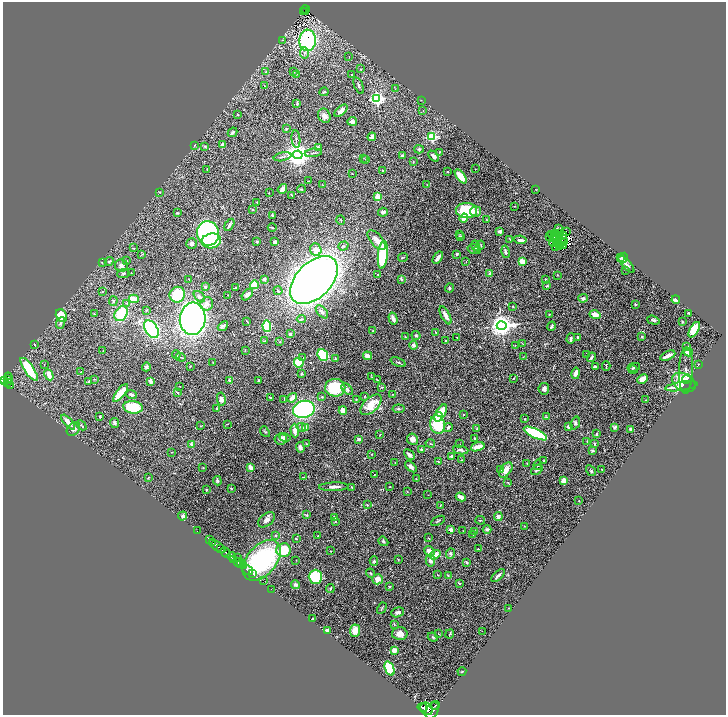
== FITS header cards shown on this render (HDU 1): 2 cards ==
NAXIS1  =                 1447
NAXIS2  =                 1425

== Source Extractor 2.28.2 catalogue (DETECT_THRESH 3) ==
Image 1447 x 1425 px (HDU 1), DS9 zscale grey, zoomed out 1/2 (1 PNG px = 2 x 2 image px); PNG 728 x 717 px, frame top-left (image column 2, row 1425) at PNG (3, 2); each listed source drawn as its Kron ellipse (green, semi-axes under 4 px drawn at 4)
Background 1.13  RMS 0.037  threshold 0.112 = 3 sigma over >= 5 px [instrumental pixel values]
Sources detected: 460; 45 cannot appear on this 1/2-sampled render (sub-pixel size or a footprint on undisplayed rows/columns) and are neither listed nor drawn; the other 415 listed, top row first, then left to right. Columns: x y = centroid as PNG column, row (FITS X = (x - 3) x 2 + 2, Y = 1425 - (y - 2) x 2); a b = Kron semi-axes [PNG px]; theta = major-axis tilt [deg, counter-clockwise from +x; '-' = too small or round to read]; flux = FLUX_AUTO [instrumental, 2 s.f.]
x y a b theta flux
305 9 4 2 - 110
303 11 2 1 - 30
305 11 2 1 - 15
283 40 3 3 - 4.6
308 40 10 8 89 790
304 53 6 3 -79 12
349 57 2 2 - 2.6
360 69 3 2 - 4.8
266 72 3 3 - 4.7
293 72 3 2 - 5
297 74 4 2 - 3.3
352 75 3 2 - 4
265 86 3 2 - 3.6
359 86 9 2 -69 8.7
395 89 3 2 - 2.9
324 92 4 2 - 5.1
377 99 4 3 - 1500
421 100 2 2 - 2.6
297 103 3 2 - 13
341 111 8 3 42 45
423 111 2 2 - 2
238 115 3 2 - 3.9
324 116 7 6 - 38
352 121 5 4 - 21
286 129 3 3 - 6.4
233 132 5 2 - 18
372 137 4 3 - 26
432 137 3 3 - 510
296 139 9 2 -84 12
223 145 3 3 - 36
194 146 3 2 - 3.6
205 146 4 3 - 7.2
318 147 3 2 - 6.7
419 149 5 4 - 9.8
439 152 3 2 - 4.4
313 153 8 2 7 9.7
298 155 5 4 - 7900
403 156 3 3 - 16
433 156 6 4 -47 26
282 157 9 3 12 13
364 158 2 1 - 2
366 159 3 2 - 3.2
413 162 2 1 - 2.7
207 169 3 2 - 3.1
475 169 2 1 - 1.9
383 171 4 2 - 3.8
447 172 2 2 - 5.7
352 174 2 1 - 2.9
461 176 8 3 -52 170
309 181 3 1 - 5.2
323 185 3 1 - 2.5
427 185 2 2 - 2.5
282 189 5 4 - 34
301 189 4 3 - 6.8
536 190 2 1 - 2.4
160 192 2 2 - 6.6
269 193 2 2 - 2.4
292 196 4 1 - 5.3
377 197 2 2 - 170
257 202 2 2 - 5.2
515 206 2 1 - 2.1
253 209 2 2 - 3.3
466 210 10 7 -4 360
475 211 5 5 - 27
383 212 5 4 - 15
177 213 3 3 - 5.8
272 215 3 3 - 7.7
464 218 4 4 - 85
486 219 2 1 - 3
341 220 5 2 - 6
229 225 6 2 60 18
272 228 4 2 - 6
559 228 2 1 - 2.1
500 231 4 2 - 22
566 231 2 1 - 300
208 233 12 11 - 1500
560 233 2 1 - 0.57
460 234 3 2 - 3.2
551 234 3 1 - 0.11
556 234 2 1 - 2.5
564 235 3 1 - 1.8
460 236 3 3 - 5.9
550 236 3 1 - 3.4
559 237 4 2 - 1.4
554 238 2 2 - 1.5
510 239 3 2 - 4.3
377 240 12 6 -49 44
520 240 6 3 -8 23
211 241 10 7 9 310
565 241 3 2 - 2.9
257 242 2 2 - 13
275 242 2 2 - 56
558 242 3 1 - 3.2
561 242 2 1 - 2.8
553 243 4 2 - 4.3
192 244 5 5 - 20
556 244 2 1 - 2.4
481 245 4 2 - 3.8
564 245 2 1 - 3.1
343 246 5 3 - 10
475 246 5 3 - 8.7
559 246 3 2 - 1.1
556 247 3 2 - 3.6
133 248 3 2 - 4.6
474 249 6 5 - 18
316 250 6 5 - 66
478 251 3 2 - 6
505 252 6 3 -77 18
457 254 3 2 - 8.4
141 255 4 2 - 4.9
383 255 14 5 84 620
403 258 5 2 - 4.6
438 258 7 2 56 43
621 258 4 2 - 6.2
623 258 5 4 - 17
127 260 2 2 - 6.1
522 261 3 2 - 220
109 262 5 3 - 8.4
466 262 2 2 - 5.6
102 263 3 2 - 2.8
626 264 11 4 -48 24
121 266 6 6 - 25
625 270 2 1 - 2.1
123 273 6 3 5 6.8
131 273 2 1 - 1.9
490 273 2 2 - 40
378 275 2 2 - 5.3
557 275 3 2 - 3.2
189 279 3 2 - 3.2
264 279 3 3 - 17
401 279 3 2 - 11
314 280 29 17 45 5700
546 280 3 2 - 7
254 285 4 3 - 140
547 286 3 2 - 9.5
205 287 4 3 - 17
235 288 4 3 - 5.7
449 288 4 3 - 11
278 290 4 3 - 8
102 292 3 2 - 2.7
247 294 7 3 48 32
177 295 8 7 - 260
228 295 2 1 - 2.4
199 297 7 4 -45 27
583 298 5 4 - 12
134 299 5 3 - 92
676 300 4 3 - 30
113 301 5 2 - 6.4
127 303 3 3 - 5.9
207 304 7 6 - 45
635 304 2 2 - 6.9
513 307 3 2 - 5.8
146 310 3 2 - 3.8
322 312 8 4 -48 19
689 313 2 2 - 9.9
94 314 3 3 - 5.8
121 314 8 6 56 270
549 314 2 2 - 5
445 315 10 3 -63 39
595 315 5 4 - 52
61 316 7 5 -61 140
393 318 6 3 -74 32
193 319 16 13 85 2800
301 319 4 3 - 9.8
653 320 6 3 -17 17
247 321 3 2 - 4.7
682 322 2 2 - 5.9
61 323 6 3 70 14
223 326 6 4 41 14
267 326 5 4 - 310
502 326 5 4 - 6400
551 326 5 2 - 13
151 329 10 6 -57 720
694 330 8 4 59 320
373 331 4 3 - 6.6
435 332 2 2 - 6.5
290 334 3 3 - 13
416 335 5 3 - 7.3
406 337 3 2 - 7.3
457 337 2 1 - 2.1
577 337 3 2 - 9.6
642 337 3 3 - 7.4
571 339 5 2 - 14
265 341 4 3 - 5.6
446 341 2 2 - 4.9
280 342 2 2 - 8.1
523 344 3 2 - 2.4
35 345 2 2 - 3.2
413 345 4 4 - 20
515 345 2 1 - 1.6
687 347 2 1 - 26
103 350 2 2 - 2.5
245 350 3 2 - 2.9
688 352 4 3 - 110
176 354 4 3 - 6.7
323 355 6 5 - 300
587 355 2 2 - 2.4
367 356 4 3 - 48
668 356 8 2 26 44
181 357 5 1 - 5
523 357 2 2 - 3.2
591 357 5 3 - 15
303 358 3 2 - 5.4
335 359 3 2 - 4.5
213 362 2 2 - 2.4
299 362 5 4 - 310
398 362 8 2 -23 10
698 364 2 2 - 4.6
44 365 2 1 - 1.9
190 366 3 2 - 4.4
595 366 4 2 - 15
606 366 5 1 - 6.8
146 367 4 3 - 13
634 367 6 3 11 11
29 369 13 4 -55 300
633 370 4 3 - 5.9
686 370 23 7 89 47
80 372 2 2 - 2.2
576 373 6 3 78 43
302 374 3 3 - 9.5
49 375 6 4 -61 48
372 377 2 1 - 2.1
8 378 5 3 - 630
513 378 3 2 - 4.9
7 379 2 2 - 240
94 379 3 2 - 3.9
642 379 6 4 26 51
687 379 5 3 - 45
5 380 3 3 - 750
377 380 3 1 - 5
151 381 3 2 - 64
230 381 4 2 - 15
259 381 3 2 - 6.2
89 382 2 2 - 14
684 382 12 8 -30 120
8 383 3 2 - 330
10 385 4 2 - 300
179 386 2 1 - 2.8
681 386 16 4 9 74
382 387 3 3 - 5.9
335 388 10 9 - 300
347 389 7 4 -43 25
544 389 6 5 - 22
121 393 11 4 51 170
177 393 2 2 - 11
131 394 5 3 - 16
392 394 2 2 - 3.6
322 397 3 3 - 5.4
364 397 3 2 - 3.7
270 398 3 2 - 6.2
292 398 5 3 - 60
221 399 6 4 -80 30
284 399 4 2 - 6.4
356 399 2 2 - 2.9
646 400 2 1 - 2.1
371 405 13 7 44 150
133 407 9 6 -9 230
216 408 2 2 - 3.5
304 409 11 8 14 1500
398 409 6 4 7 10
343 411 4 3 - 72
441 413 9 4 61 150
463 415 3 2 - 4.9
100 417 2 2 - 9.4
438 417 5 4 - 65
546 417 4 3 - 7.3
525 419 3 2 - 6.4
68 422 9 3 -48 62
114 423 5 4 - 15
575 423 7 4 71 13
227 424 3 2 - 2.9
437 424 9 7 -71 260
81 425 6 3 -45 9.8
200 426 3 2 - 3.5
569 426 4 3 - 38
301 427 5 4 - 18
305 427 2 2 - 110
448 427 4 4 - 12
615 427 4 3 - 14
73 429 8 6 48 25
477 429 3 2 - 6.6
631 429 3 2 - 10
295 430 7 4 -87 52
265 432 6 3 -49 7.7
535 433 13 4 -26 540
597 434 4 3 - 7.8
380 435 3 2 - 3
285 437 5 4 - 16
475 438 3 2 - 4.5
281 439 6 5 - 26
359 439 4 3 - 21
412 439 6 5 - 40
587 441 3 2 - 5
307 444 3 2 - 3
430 444 5 3 - 6
459 444 2 2 - 2.5
594 444 4 2 - 7.7
192 445 2 2 - 54
300 447 5 4 - 16
478 447 7 3 18 52
421 449 3 3 - 14
461 450 8 3 -7 19
592 451 3 3 - 17
171 452 2 2 - 2.5
371 454 2 2 - 3.4
409 455 6 3 -45 21
451 456 2 2 - 48
461 460 2 2 - 2.5
544 461 3 2 - 7.1
438 462 4 2 - 5.8
395 463 2 2 - 4.2
527 463 3 2 - 3.4
538 465 5 3 - 8.1
250 467 4 2 - 67
411 467 7 4 -43 24
203 468 2 2 - 3.1
501 469 3 3 - 5.1
602 469 2 1 - 4.3
506 470 8 5 53 53
537 470 6 3 33 16
591 471 6 3 -58 9.7
374 475 3 2 - 3.1
149 477 4 2 - 4.1
303 477 2 2 - 2.7
416 479 2 1 - 2.1
217 481 5 3 - 17
564 481 4 3 - 58
508 483 4 3 - 4.7
334 487 15 3 1 35
352 487 4 2 - 6.8
390 487 2 1 - 3.8
231 488 4 3 - 5.5
207 489 3 2 - 4
407 491 2 2 - 3.3
428 495 2 1 - 1.8
461 497 5 3 - 41
579 501 2 2 - 3.2
367 505 3 3 - 6
440 506 4 2 - 4
307 515 4 3 - 11
183 516 4 4 - 14
498 516 4 4 - 28
334 517 2 2 - 43
266 520 9 6 38 33
480 520 5 2 - 4.6
335 521 3 3 - 5.6
438 521 7 2 28 8.6
524 526 2 2 - 2.1
487 529 4 3 - 16
451 530 2 2 - 90
197 531 2 1 - 20
463 531 2 1 - 2.2
475 531 3 3 - 7.3
276 535 3 2 - 8.2
473 535 2 2 - 3.4
318 536 3 2 - 3
428 538 3 2 - 4.8
296 539 3 2 - 4.5
209 540 2 2 - 200
383 541 5 4 - 11
213 543 3 3 - 450
217 546 9 2 -35 2200
221 549 2 2 - 740
478 549 4 2 - 5.6
284 550 7 7 - 180
331 551 2 2 - 3.5
429 551 5 4 - 50
226 552 6 3 -45 4300
450 553 5 4 - 13
435 555 6 4 33 65
231 556 4 3 - 1800
237 558 3 1 - 220
234 559 2 2 - 490
262 560 24 14 49 2100
296 560 2 2 - 2.3
398 560 4 2 - 4.2
374 561 4 4 - 9.4
430 561 6 4 -77 25
238 562 4 2 - 1300
467 562 4 2 - 7.7
241 564 4 2 - 580
243 565 3 2 - 870
247 570 6 2 -35 2200
371 573 5 3 - 7
253 574 4 3 - 2700
437 575 3 2 - 3
448 576 4 3 - 6.3
498 576 8 2 45 21
315 577 7 6 - 370
378 579 5 5 - 46
263 581 4 1 - 140
459 583 3 2 - 6.3
295 585 4 4 - 13
389 587 3 2 - 4.6
271 589 2 1 - 32
330 589 4 2 - 6
382 608 6 2 60 6.6
508 608 2 1 - 1.7
398 612 7 4 16 22
312 619 3 2 - 4.2
394 624 4 3 - 6.2
327 630 4 2 - 21
355 631 6 5 - 73
482 631 2 1 - 1.9
400 634 8 6 -1 47
438 634 3 2 - 3.4
450 634 4 2 - 8.6
433 637 5 4 - 11
394 650 3 3 - 50
390 668 7 4 -69 500
462 671 4 2 - 4.8
435 705 5 2 - 750
422 707 5 2 - 2300
426 709 7 5 -38 6900
432 710 9 6 63 8700
At the frame edge (FLAGS 8, measured only in part): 1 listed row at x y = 432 710
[45 sub-pixel or undisplayed-footprint detections neither listed nor drawn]